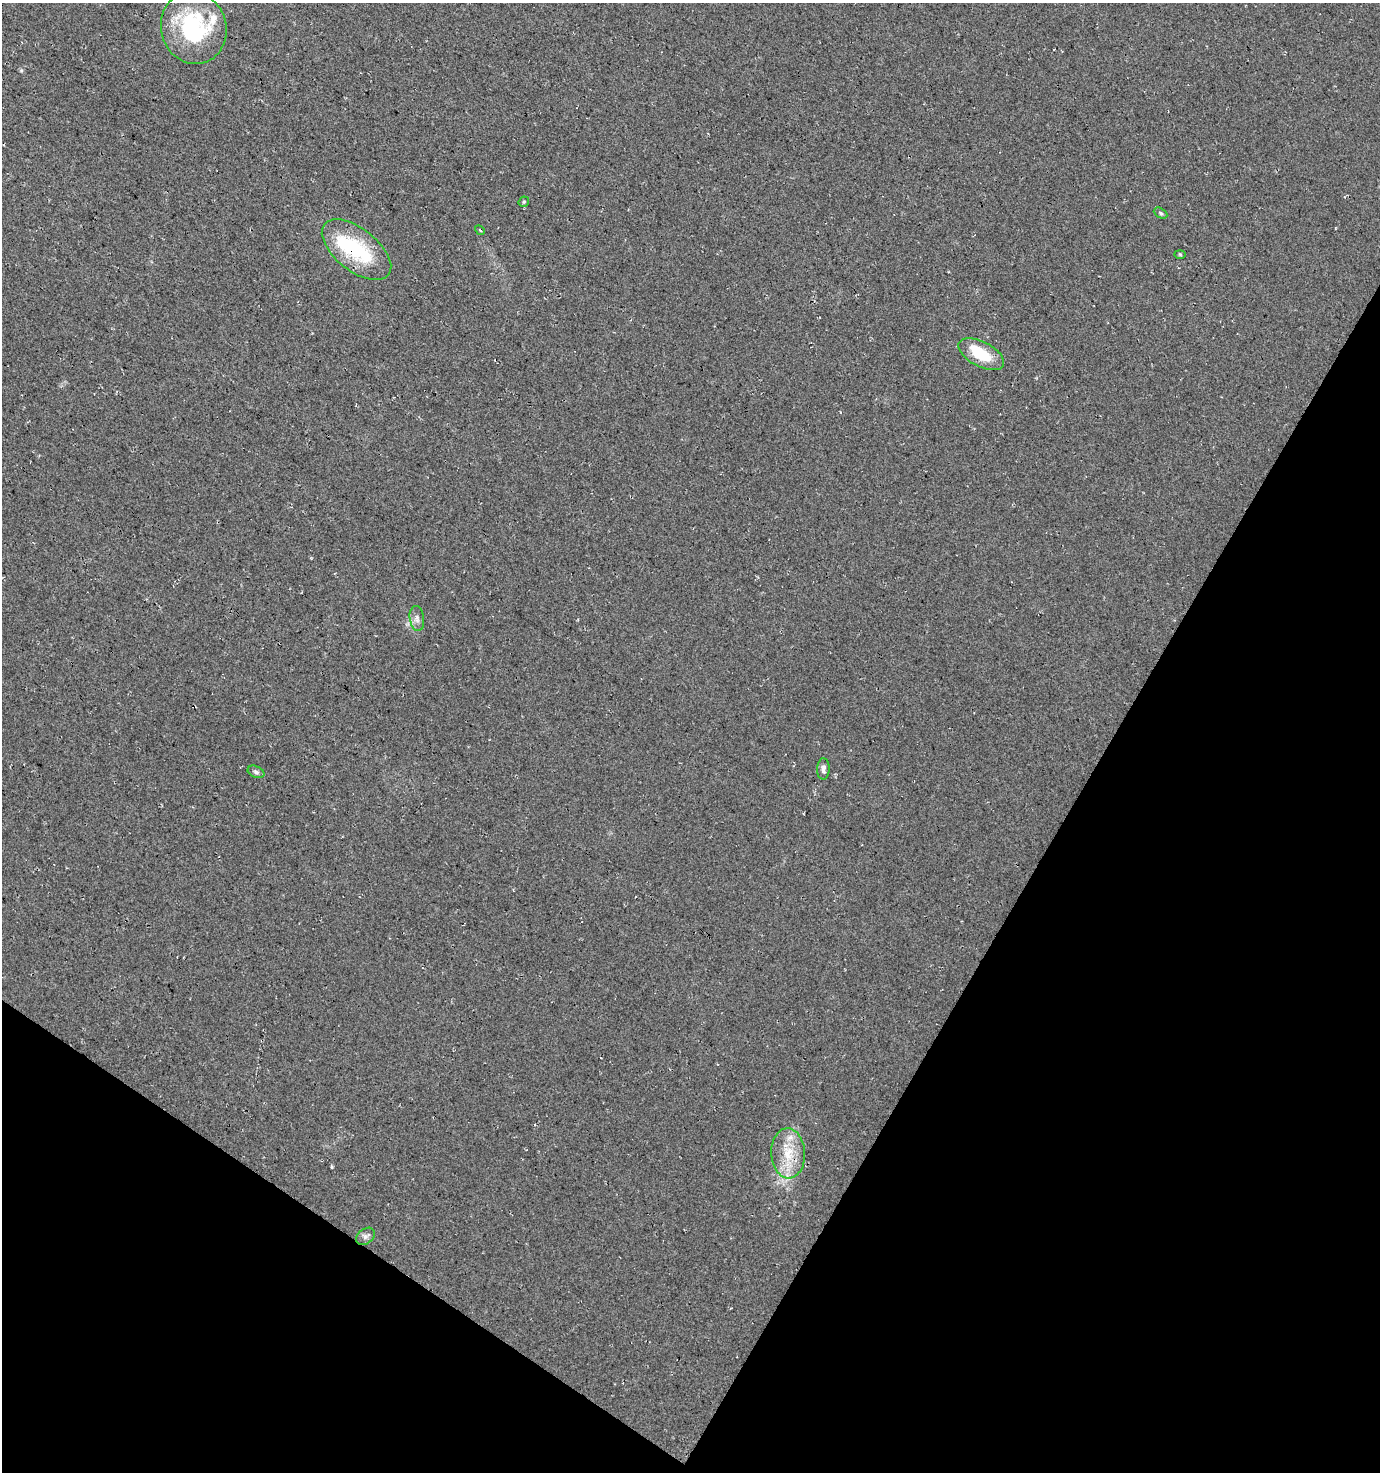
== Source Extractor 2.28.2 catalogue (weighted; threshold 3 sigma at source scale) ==
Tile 15 of 4 x 4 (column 3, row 4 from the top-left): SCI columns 2944-4321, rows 7-1476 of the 5954 x 5886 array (HDU 1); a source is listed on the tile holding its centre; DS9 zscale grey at full resolution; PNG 1382 x 1474 px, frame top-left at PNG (2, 3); each listed source drawn as its Kron ellipse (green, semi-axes under 4 px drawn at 4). Shown black and unused: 29% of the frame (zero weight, under 3 of 4 exposures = <1% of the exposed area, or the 3 px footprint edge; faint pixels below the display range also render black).
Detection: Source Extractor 2.28.2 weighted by HDU 2 'WHT'; one run over the whole footprint, this tile lists its part. Background 0.0246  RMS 0.0088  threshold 0.0396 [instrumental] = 3 sigma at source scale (4.5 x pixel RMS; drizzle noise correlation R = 1.50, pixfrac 1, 0.0396/0.0396 arcsec/px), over >= 5 px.
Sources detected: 16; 2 inside a brighter object's white glare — neither listed nor drawn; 2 inside a brighter listed object's ellipse — not listed separately; the other 12 listed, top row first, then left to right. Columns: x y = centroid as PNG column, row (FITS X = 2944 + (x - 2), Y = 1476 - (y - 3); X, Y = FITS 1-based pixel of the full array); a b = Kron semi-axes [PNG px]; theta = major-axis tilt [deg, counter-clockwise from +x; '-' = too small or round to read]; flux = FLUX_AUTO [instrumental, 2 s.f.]
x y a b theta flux
194 28 36 32 -74 87
524 202 6 5 - 1.1
1161 213 7 5 -29 1.6
480 230 5 2 - 0.78
356 250 41 21 -38 68
1180 254 6 4 -2 0.96
981 354 25 12 -28 32
417 618 13 7 -81 4.5
823 769 10 6 88 3.3
256 772 9 5 -24 2
788 1153 25 17 -87 25
365 1236 10 7 38 3.4
Overlapping masked pixels (flux is a lower limit): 1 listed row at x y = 356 250